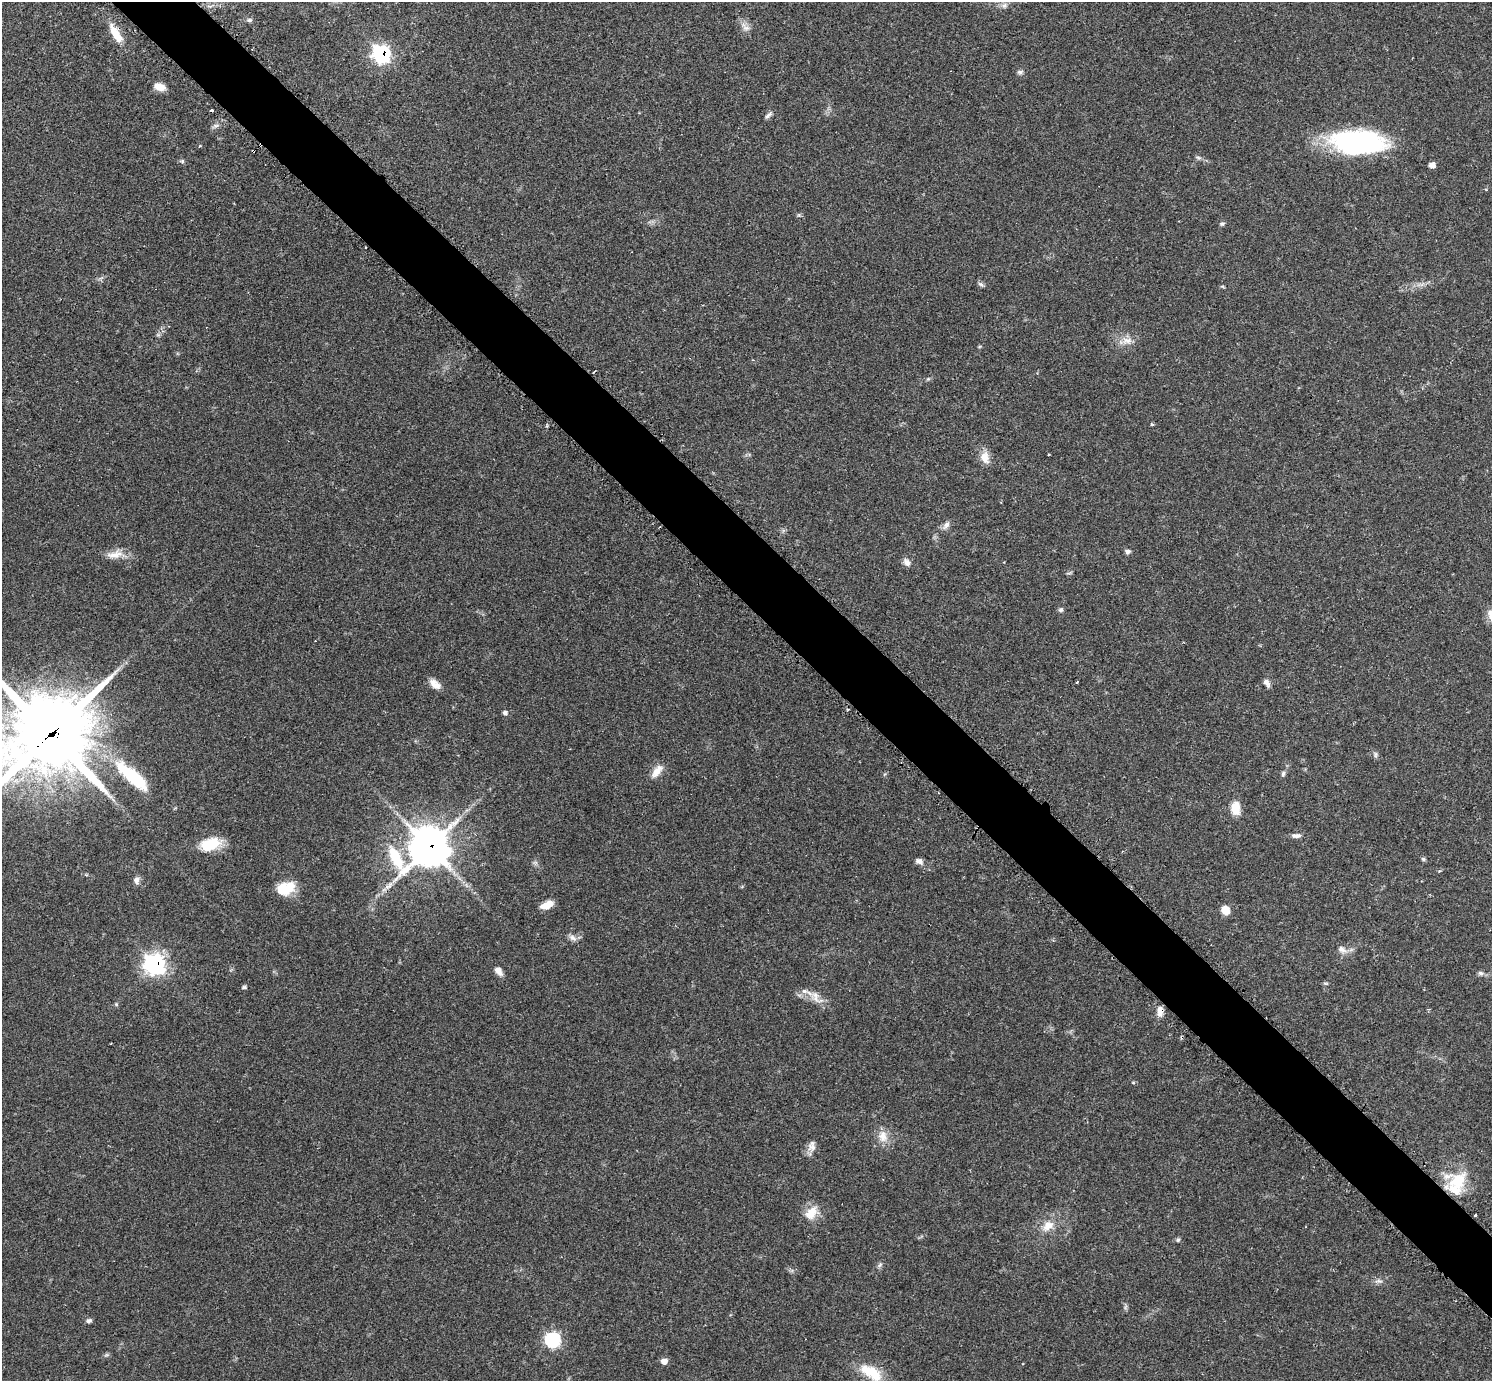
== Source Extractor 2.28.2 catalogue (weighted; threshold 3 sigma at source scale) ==
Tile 6 of 4 x 4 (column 2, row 2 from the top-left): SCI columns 1521-3010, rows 2948-4326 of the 6040 x 6040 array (HDU 1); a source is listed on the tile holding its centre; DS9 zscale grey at full resolution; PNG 1494 x 1383 px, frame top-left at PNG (2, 2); no overlay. Shown black and unused: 5% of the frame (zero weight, under 2 of 3 exposures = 2% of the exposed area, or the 3 px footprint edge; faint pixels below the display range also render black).
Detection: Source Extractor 2.28.2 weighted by HDU 2 'WHT'; one run over the whole footprint, this tile lists its part. Background 0.0776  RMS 0.0054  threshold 0.0244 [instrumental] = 3 sigma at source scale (4.5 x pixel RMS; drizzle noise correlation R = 1.50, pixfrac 1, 0.05/0.05 arcsec/px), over >= 5 px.
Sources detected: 81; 4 cosmic-ray / hot-pixel residue — not listed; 3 inside a brighter listed object's ellipse — not listed separately; the other 74 listed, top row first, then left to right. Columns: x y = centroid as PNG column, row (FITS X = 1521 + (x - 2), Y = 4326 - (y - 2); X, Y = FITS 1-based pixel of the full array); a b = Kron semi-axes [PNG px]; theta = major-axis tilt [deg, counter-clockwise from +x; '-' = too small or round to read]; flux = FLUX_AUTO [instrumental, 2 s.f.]
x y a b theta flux
1005 5 8 7 - 2
249 20 8 5 0 1.2
746 28 11 8 -5 2.7
116 34 28 9 -59 9.1
381 54 9 8 - 120
1020 72 8 5 10 1.3
159 87 12 7 -16 5
768 115 12 5 40 1.6
215 126 11 5 20 1.7
1357 142 54 22 -2 94
200 146 4 3 - 0.64
253 151 3 3 - 1.9
1198 157 8 5 -14 1.2
182 161 6 4 -45 0.79
1432 165 5 5 - 3.1
799 215 6 4 44 0.79
1222 224 7 5 10 1
366 247 3 2 - 0.62
981 284 9 5 -25 1.3
1222 286 6 4 -19 0.6
1127 340 16 9 -2 5
928 379 6 4 19 0.76
1152 425 5 3 - 0.65
1049 455 3 2 - 0.43
985 457 17 11 -78 5.8
946 525 11 7 51 2.6
1127 551 6 5 - 1.8
115 554 24 11 12 6.4
907 562 10 8 -46 2.7
1061 610 6 6 - 1.1
1077 682 3 2 - 0.64
1267 683 11 6 -57 2.1
435 684 15 8 -39 4.5
505 712 6 5 - 1.4
50 734 34 28 36 4500
1375 754 8 5 -82 1.3
657 771 21 9 51 5.2
1283 774 8 5 86 1.2
132 776 51 15 -41 36
1236 808 16 10 -88 7.9
1296 835 13 6 2 2.2
210 844 23 13 15 17
429 847 17 13 25 1300
1423 859 6 5 - 0.85
919 861 10 6 -22 2.6
535 863 7 4 0 1
136 880 10 7 -84 2.3
286 888 22 14 19 13
547 905 12 6 25 7.5
1225 910 9 7 -65 7
573 938 12 7 -32 2.5
1342 949 13 8 -28 3.4
155 964 9 9 - 210
498 971 11 7 -53 3.7
1480 973 8 6 -30 1.4
1326 983 8 4 -8 0.75
244 987 7 4 15 0.91
816 997 24 11 -45 6.5
116 1004 5 4 - 0.65
1160 1011 12 7 88 4.1
1133 1083 6 4 -1 0.6
883 1136 17 12 -85 6.6
812 1147 12 11 - 3.5
1458 1181 28 20 43 19
811 1213 20 13 51 8.5
1475 1215 3 3 - 1.1
1048 1226 18 12 41 7.6
1178 1240 6 6 - 0.95
880 1265 8 4 45 1.1
1379 1281 9 6 -8 1.8
89 1321 7 6 - 1.4
552 1340 7 7 - 84
664 1361 6 5 - 4
871 1373 33 15 -33 15
Overlapping masked pixels (flux is a lower limit): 8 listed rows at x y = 116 34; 381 54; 253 151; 366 247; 50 734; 429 847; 155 964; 1160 1011
Isophote crosses this tile's border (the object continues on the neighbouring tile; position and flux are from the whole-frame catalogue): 1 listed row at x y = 50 734